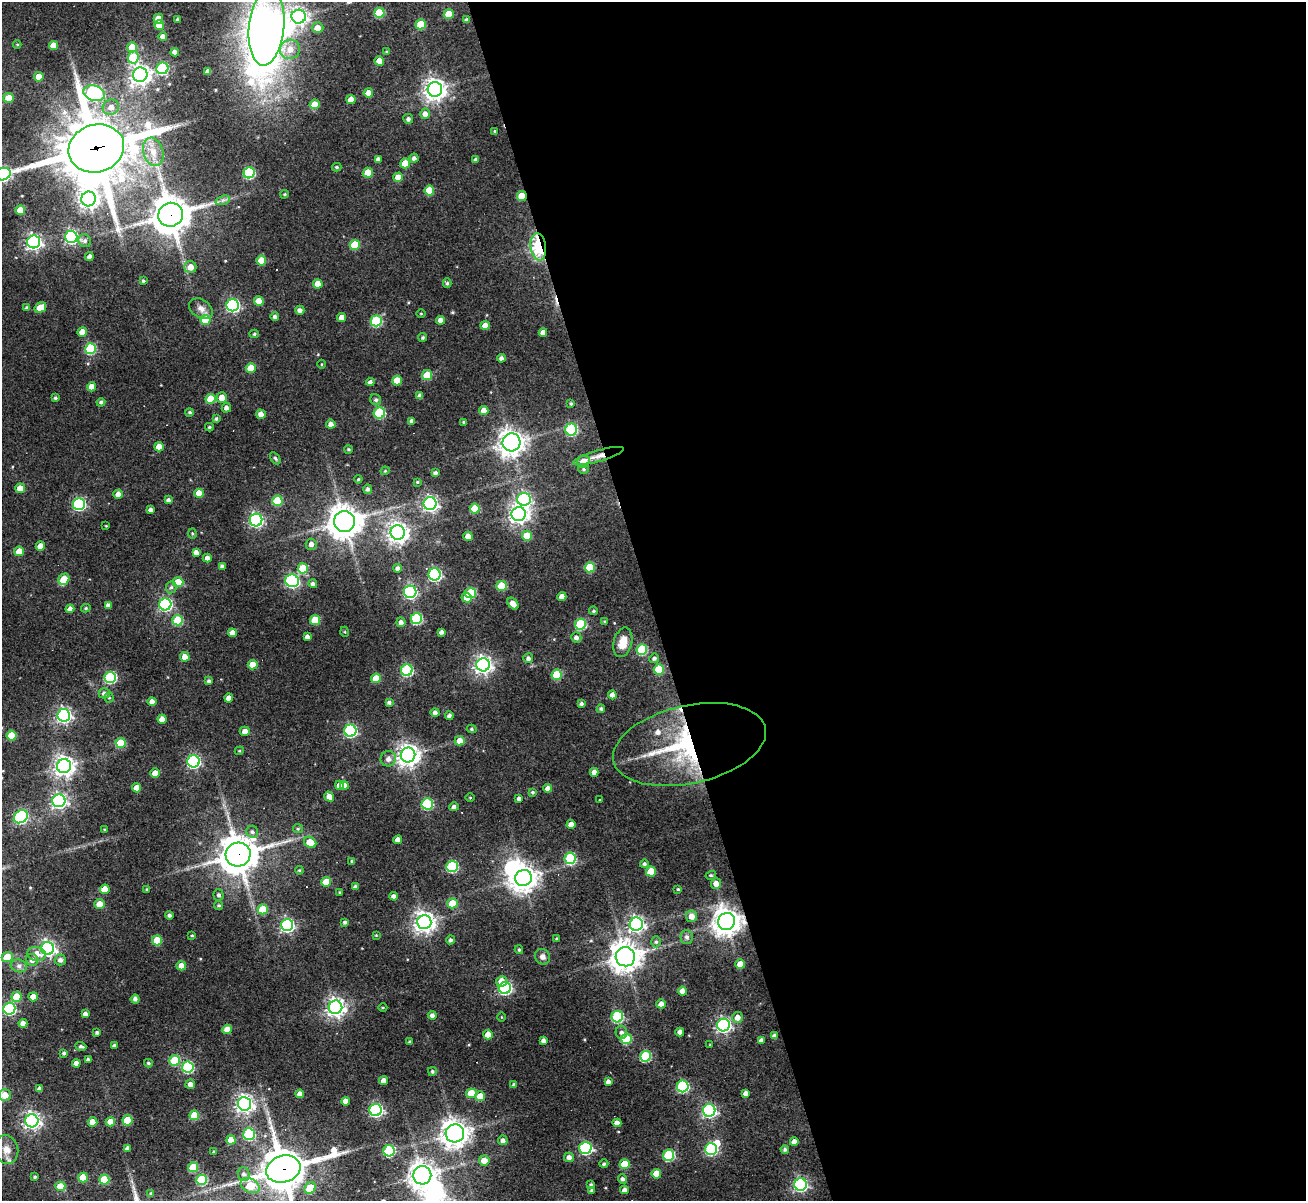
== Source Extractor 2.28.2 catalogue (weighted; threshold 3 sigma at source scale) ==
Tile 8 of 4 x 4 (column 4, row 2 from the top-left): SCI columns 3913-5216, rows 2661-3859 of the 5216 x 5200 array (HDU 1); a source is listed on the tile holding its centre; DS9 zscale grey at full resolution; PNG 1308 x 1203 px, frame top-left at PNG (2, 2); each listed source drawn as its Kron ellipse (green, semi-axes under 4 px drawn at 4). Shown black and unused: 50% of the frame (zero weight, under 3 of 4 exposures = <1% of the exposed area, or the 3 px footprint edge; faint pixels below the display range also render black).
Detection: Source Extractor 2.28.2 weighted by HDU 2 'WHT'; one run over the whole footprint, this tile lists its part. Background 0.0707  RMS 0.0062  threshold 0.0277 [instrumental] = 3 sigma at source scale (4.5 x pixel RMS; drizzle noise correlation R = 1.50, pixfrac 1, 0.05/0.05 arcsec/px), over >= 5 px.
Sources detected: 381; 6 inside a brighter object's white glare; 3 cosmic-ray / hot-pixel residue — neither listed nor drawn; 1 inside a brighter listed object's ellipse — not listed separately; the other 371 listed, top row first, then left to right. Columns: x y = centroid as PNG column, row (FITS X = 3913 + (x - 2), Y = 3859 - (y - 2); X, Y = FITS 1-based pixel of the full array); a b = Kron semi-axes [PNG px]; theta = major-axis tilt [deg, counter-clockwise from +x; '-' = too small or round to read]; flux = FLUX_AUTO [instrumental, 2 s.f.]
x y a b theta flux
379 13 5 5 - 27
449 14 5 5 - 13
299 17 7 7 - 220
158 19 5 4 - 7.4
177 19 3 2 - 0.81
467 20 4 4 - 2.3
421 24 5 5 - 19
159 25 5 4 - 12
267 27 39 17 85 590
318 28 5 5 - 5.6
163 37 4 4 - 4.4
17 45 4 3 - 0.61
53 45 4 4 - 7.4
132 47 5 5 - 12
290 49 10 9 - 6.6
175 52 4 4 - 3.1
386 52 4 3 - 0.77
133 57 6 5 - 24
379 61 5 4 - 8.2
162 68 6 6 - 57
208 71 4 4 - 3
140 75 7 7 - 370
39 77 4 4 - 9.1
435 89 7 7 - 440
94 93 11 7 -15 120
368 93 4 4 - 6.1
9 98 5 5 - 8.1
351 100 4 4 - 8
315 104 5 4 - 11
111 107 8 7 - 5.1
425 114 5 5 - 3.6
408 119 5 4 - 1.7
495 131 3 3 - 0.61
96 148 28 24 17 4200
153 152 14 10 -74 8.2
414 158 4 4 - 2.2
378 159 4 4 - 1.9
476 160 4 3 - 1.8
405 163 5 5 - 14
337 167 4 4 - 0.96
249 173 5 5 - 58
368 173 5 5 - 12
3 174 8 6 17 150
398 177 5 5 - 7.8
429 190 5 5 - 15
284 194 4 3 - 0.79
522 196 5 5 - 17
89 199 7 7 - 310
223 200 7 4 18 1.6
20 210 5 5 - 13
171 215 12 12 - 1400
71 237 6 6 - 130
85 241 7 6 - 1.7
34 242 6 6 - 200
355 245 5 5 - 22
538 247 13 8 -83 58
89 257 4 4 - 2.5
261 260 5 5 - 12
190 267 6 6 - 6
143 281 3 3 - 1.1
447 283 4 4 - 1
318 284 5 4 - 9
259 301 5 4 - 9.8
233 305 6 6 - 120
40 307 6 5 - 12
27 308 4 4 - 1.3
201 308 13 9 -33 4.5
300 310 4 4 - 2.3
421 313 4 3 - 0.57
275 317 4 4 - 1.7
342 317 4 4 - 5
205 320 5 5 - 18
441 320 4 4 - 4.2
376 321 5 5 - 41
485 326 4 4 - 5.7
82 332 5 5 - 8
543 332 4 4 - 3.2
254 334 4 4 - 0.9
423 337 4 4 - 1.1
90 349 5 5 - 44
501 358 4 4 - 2.4
321 364 4 3 - 0.51
251 368 5 4 - 12
427 375 5 5 - 19
397 380 5 5 - 11
370 382 4 4 - 2
92 387 4 4 - 7.3
420 396 4 4 - 3
55 398 4 3 - 1.1
222 398 5 5 - 6.5
211 399 5 5 - 18
376 400 6 5 - 1.3
101 402 4 4 - 1.4
571 403 4 3 - 0.87
226 408 4 4 - 2.5
484 410 4 4 - 4.9
190 412 4 4 - 1
379 413 6 5 - 46
261 414 5 4 - 3.8
216 419 4 4 - 1.2
412 421 4 4 - 2.3
464 422 3 3 - 0.94
331 424 5 4 - 3.4
209 427 4 3 - 0.86
571 430 6 6 - 56
511 442 9 9 - 530
159 447 4 4 - 7.5
348 449 4 3 - 0.81
598 456 26 5 16 5.6
275 458 7 4 -58 1.1
583 462 7 5 30 6.4
584 469 5 4 - 1
385 471 4 4 - 0.67
435 473 4 4 - 1.7
358 479 4 3 - 0.63
417 482 3 3 - 0.64
20 488 5 4 - 6.1
368 489 5 4 - 1.7
199 493 5 4 - 8.6
118 494 5 4 - 4.3
524 499 6 6 - 150
168 500 4 4 - 1.7
277 501 5 5 - 26
79 504 6 6 - 96
430 504 6 6 - 190
475 509 5 5 - 18
151 510 4 3 - 2.3
519 514 7 7 - 310
256 520 6 6 - 130
344 521 10 10 - 960
106 526 3 2 - 0.43
398 532 7 7 - 390
192 533 5 4 - 0.74
468 536 5 4 - 6.4
527 536 5 5 - 12
311 544 5 5 - 3
40 546 4 4 - 6.8
19 551 5 4 - 9.3
196 552 4 4 - 3.2
207 558 4 4 - 3.3
222 566 4 4 - 1.5
590 567 5 5 - 21
303 568 5 5 - 19
398 568 4 4 - 2.1
434 574 6 6 - 100
64 579 6 5 - 14
292 581 7 6 - 110
178 582 5 5 - 16
313 584 4 4 - 1.9
501 586 5 5 - 21
171 587 6 5 - 1.4
410 592 6 6 - 110
471 593 5 5 - 34
562 597 4 4 - 4.4
467 598 5 5 - 6.5
165 604 6 6 - 110
513 604 6 4 -49 4.9
108 605 4 4 - 2.4
86 608 4 3 - 0.83
70 609 4 4 - 3.8
593 611 4 4 - 1.1
416 619 5 5 - 54
178 620 5 5 - 31
315 620 5 5 - 18
605 621 3 3 - 0.9
401 622 5 4 - 2.2
580 624 5 5 - 44
345 632 5 3 - 0.53
441 632 4 4 - 2.1
232 633 4 4 - 5.3
307 637 4 4 - 2.4
576 637 5 5 - 2.3
623 642 15 9 75 9.5
642 650 5 5 - 41
185 657 5 4 - 6.3
528 658 5 5 - 2
654 658 5 4 - 1.6
253 665 5 5 - 11
483 665 7 6 - 270
659 669 5 5 - 22
407 670 6 5 - 70
557 675 5 5 - 27
110 677 6 5 - 68
376 678 5 5 - 12
209 681 4 4 - 1.5
104 693 5 5 - 2.2
612 695 4 4 - 3.1
109 698 5 4 - 0.74
229 698 4 4 - 4.5
152 702 4 4 - 3.8
389 702 4 3 - 1.5
581 703 4 4 - 1.4
601 709 4 4 - 1.3
435 712 4 4 - 2.2
64 715 6 6 - 180
449 716 4 3 - 1.7
162 719 4 4 - 5.1
472 729 5 4 - 0.92
245 731 5 4 - 3.6
350 731 6 6 - 100
12 735 5 5 - 14
460 741 5 5 - 6.1
121 743 5 5 - 24
689 744 78 39 12 120
239 751 5 3 - 0.64
408 755 7 7 - 480
388 759 8 7 - 3.1
193 761 6 6 - 120
64 766 7 7 - 370
594 772 4 4 - 3.6
155 773 4 4 - 6.3
339 785 5 4 - 4.4
344 785 4 4 - 4.2
137 788 4 4 - 7.4
548 788 4 4 - 4
532 792 4 4 - 0.98
329 797 5 4 - 5.4
470 798 5 3 - 0.53
519 799 4 3 - 1.8
600 800 3 3 - 0.45
59 801 6 6 - 180
427 804 6 5 - 48
454 807 4 4 - 2
21 817 7 6 - 95
571 824 4 4 - 4.6
298 829 5 4 - 0.87
105 830 4 3 - 0.67
252 832 6 5 - 1.6
398 840 4 4 - 3.9
310 842 6 5 - 12
238 854 12 11 - 1400
570 858 6 5 - 53
352 861 4 3 - 0.94
644 864 4 4 - 1.3
452 866 6 5 - 62
299 870 4 3 - 0.68
651 871 5 5 - 18
711 875 5 3 - 0.7
523 878 8 8 - 720
326 882 5 5 - 12
716 883 5 5 - 4.7
355 886 4 3 - 1.4
105 889 5 4 - 7.4
147 889 3 3 - 0.93
678 889 4 3 - 0.64
340 892 3 2 - 0.64
219 895 5 5 - 1.4
394 896 4 4 - 3.1
452 903 5 5 - 16
100 904 5 5 - 11
219 905 4 4 - 0.96
263 909 5 5 - 19
169 915 4 4 - 1.5
691 916 6 5 - 5.5
727 921 9 8 - 830
345 922 4 4 - 1.3
424 922 7 7 - 430
636 924 6 6 - 210
287 925 6 6 - 140
192 935 3 3 - 0.72
376 935 3 3 - 0.5
687 937 7 6 - 2.2
557 939 3 3 - 1.2
157 940 5 5 - 17
451 940 4 4 - 1.5
656 942 5 5 - 1.3
48 949 6 6 - 210
519 950 4 3 - 0.91
36 954 9 7 -10 4.9
7 957 5 5 - 12
542 957 8 7 - 3
625 957 9 9 - 880
32 960 6 6 - 3.1
60 960 5 5 - 2.4
740 964 5 5 - 7.8
19 966 8 6 -16 2.2
181 966 4 4 - 6
501 981 5 5 - 6.7
505 988 6 6 - 100
682 991 4 4 - 5.5
17 997 5 5 - 16
33 997 4 4 - 6.9
135 999 4 4 - 2.1
661 1004 4 4 - 3.8
335 1007 7 7 - 320
383 1007 4 3 - 0.55
9 1009 6 6 - 98
85 1014 4 4 - 2.4
432 1015 4 4 - 2.6
502 1017 4 3 - 0.46
617 1017 6 5 - 70
737 1017 5 5 - 4.7
23 1023 4 4 - 4
723 1025 6 6 - 180
227 1029 4 4 - 6.3
97 1032 4 3 - 1.5
621 1032 6 5 - 2.2
680 1032 4 4 - 3.4
488 1035 5 5 - 8.7
774 1036 4 4 - 2.4
626 1039 5 5 - 29
543 1040 4 4 - 2.3
761 1040 4 4 - 2.4
410 1041 3 3 - 0.8
114 1045 4 3 - 1.6
710 1045 3 3 - 0.54
81 1046 5 3 - 1.4
64 1053 3 3 - 1.3
645 1056 5 5 - 43
88 1059 3 3 - 1
175 1060 5 5 - 29
76 1063 4 4 - 4.5
148 1063 4 3 - 1
188 1067 6 5 - 61
432 1071 4 4 - 1.2
383 1081 4 4 - 5.2
608 1082 4 4 - 2.4
190 1084 5 4 - 3.2
514 1085 4 4 - 1.7
683 1086 6 5 - 75
39 1089 4 4 - 3
471 1093 5 5 - 12
746 1093 4 4 - 2.8
300 1094 4 4 - 3.5
5 1095 6 5 - 6.5
480 1096 5 5 - 9
345 1101 4 4 - 4.2
244 1104 6 6 - 300
376 1110 6 6 - 130
709 1110 6 6 - 150
194 1115 5 5 - 18
127 1120 5 5 - 22
32 1121 6 6 - 230
93 1122 5 4 - 9.6
110 1122 4 4 - 8
617 1123 4 4 - 3.9
455 1133 9 9 - 660
249 1134 6 6 - 58
231 1140 4 4 - 8.8
503 1140 5 4 - 2.6
794 1142 4 4 - 3.9
128 1148 4 4 - 2.3
585 1148 6 6 - 96
6 1149 14 11 -74 5.4
711 1149 6 6 - 84
785 1149 4 4 - 1.4
389 1151 5 5 - 53
213 1152 3 2 - 0.65
669 1155 5 5 - 54
569 1157 5 5 - 2.8
484 1160 5 5 - 7.1
604 1164 4 4 - 1.2
625 1164 5 5 - 18
193 1167 5 5 - 22
283 1169 17 13 18 2000
244 1174 7 6 - 2.2
656 1174 5 5 - 10
422 1175 9 9 - 670
35 1177 3 3 - 1.1
83 1177 5 5 - 14
622 1179 5 4 - 1.8
104 1180 5 5 - 24
201 1180 5 5 - 41
591 1184 3 3 - 0.81
800 1184 6 6 - 130
60 1186 5 4 - 12
250 1186 10 7 -27 20
310 1188 6 5 - 20
592 1190 4 3 - 1.6
625 1190 4 4 - 3.1
151 1193 4 3 - 0.57
Overlapping masked pixels (flux is a lower limit): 9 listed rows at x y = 96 148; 522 196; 171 215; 538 247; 598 456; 689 744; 238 854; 727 921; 283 1169
Isophote crosses this tile's border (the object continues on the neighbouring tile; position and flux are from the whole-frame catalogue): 4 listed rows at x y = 267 27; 3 174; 5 1095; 283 1169